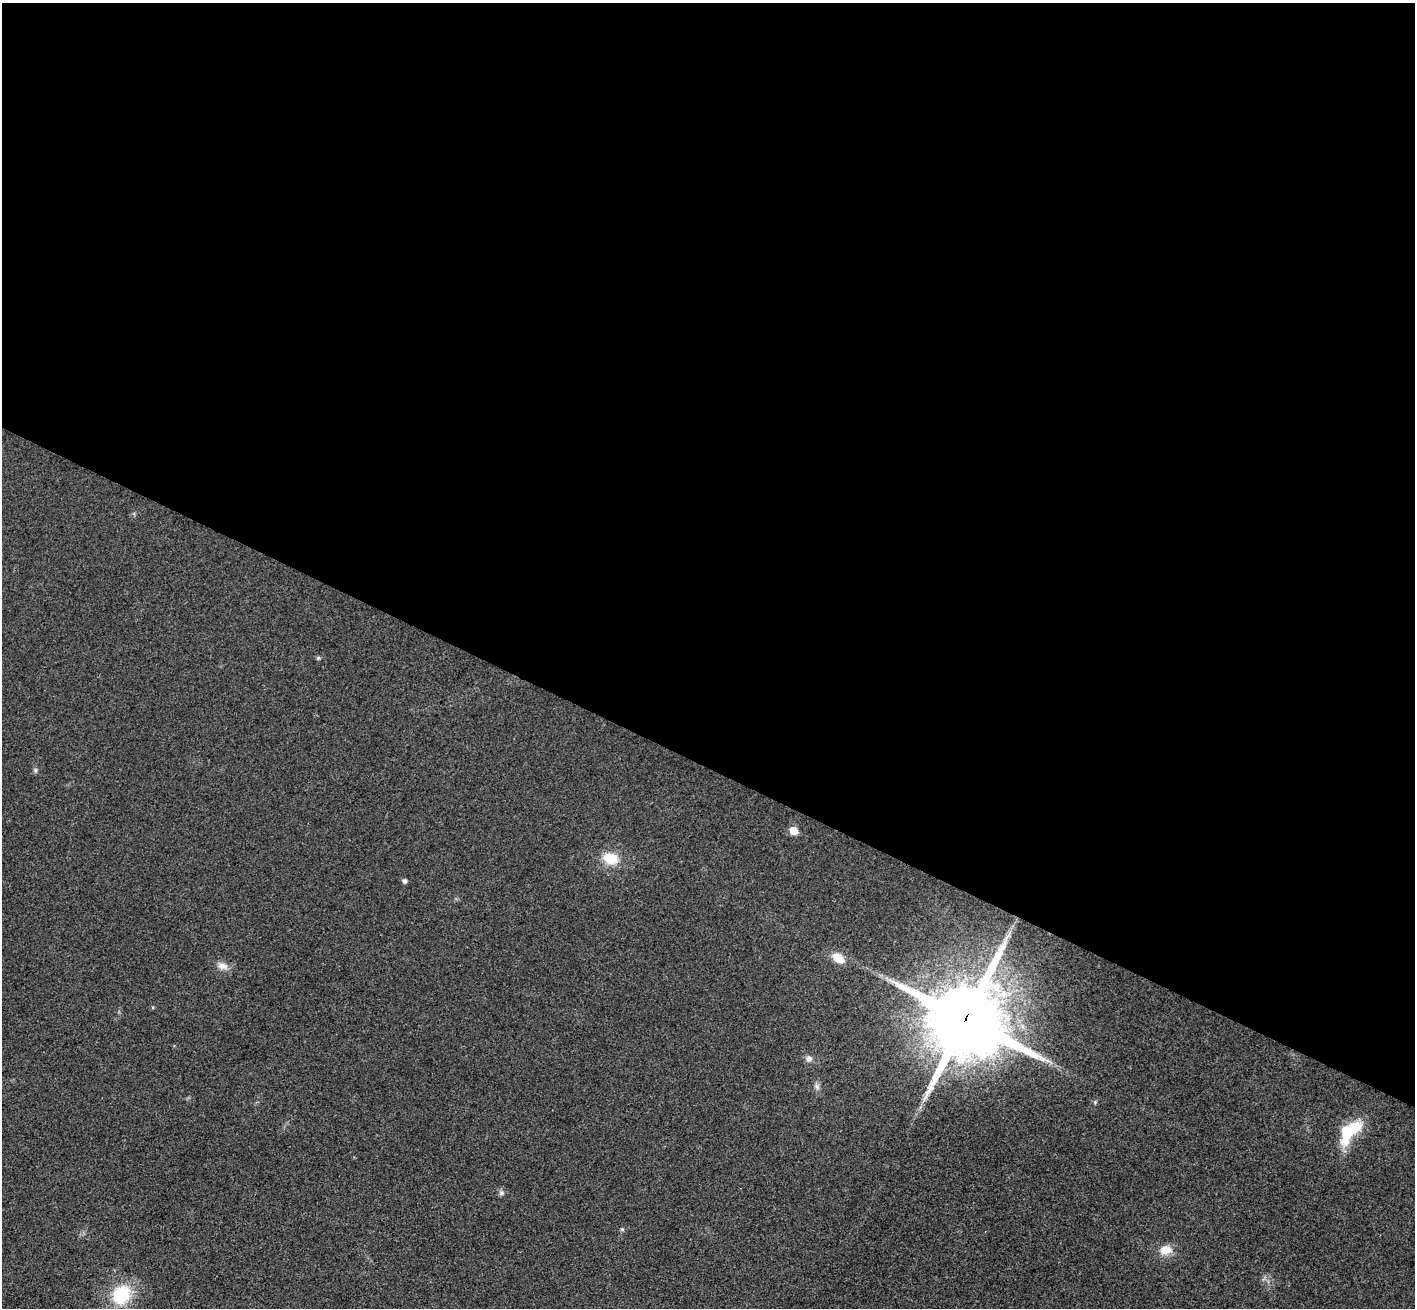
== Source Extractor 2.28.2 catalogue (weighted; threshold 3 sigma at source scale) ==
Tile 3 of 4 x 4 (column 3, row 1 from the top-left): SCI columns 2859-4271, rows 4247-5552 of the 5714 x 5748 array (HDU 1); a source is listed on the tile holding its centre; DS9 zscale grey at full resolution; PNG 1417 x 1310 px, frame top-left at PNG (2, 3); no overlay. Shown black and unused: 59% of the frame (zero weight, under 3 of 4 exposures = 6% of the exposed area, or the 3 px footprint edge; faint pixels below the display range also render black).
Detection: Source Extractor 2.28.2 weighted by HDU 2 'WHT'; one run over the whole footprint, this tile lists its part. Background 0.0363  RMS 0.0067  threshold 0.03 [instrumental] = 3 sigma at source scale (4.5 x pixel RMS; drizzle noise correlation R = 1.50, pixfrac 1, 0.05/0.05 arcsec/px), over >= 5 px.
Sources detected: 17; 1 inside a brighter object's white glare — not listed; the other 16 listed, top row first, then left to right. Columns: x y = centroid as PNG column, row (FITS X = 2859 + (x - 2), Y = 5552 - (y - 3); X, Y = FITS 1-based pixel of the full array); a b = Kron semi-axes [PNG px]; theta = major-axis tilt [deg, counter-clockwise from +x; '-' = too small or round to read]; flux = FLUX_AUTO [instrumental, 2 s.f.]
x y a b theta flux
318 658 5 5 - 1.1
35 770 7 4 90 1.1
793 831 6 5 - 12
610 858 17 12 -12 16
405 881 5 5 - 2.1
838 958 12 8 -34 12
223 966 15 9 -9 4.7
966 1019 25 24 - 7200
809 1059 9 7 31 2.6
817 1086 9 6 -50 2.1
1095 1102 5 5 - 0.87
1346 1132 33 14 81 20
501 1193 8 6 -14 1.7
622 1229 5 5 - 0.89
1165 1250 14 11 9 8.8
121 1295 19 16 48 35
Overlapping masked pixels (flux is a lower limit): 1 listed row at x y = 966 1019